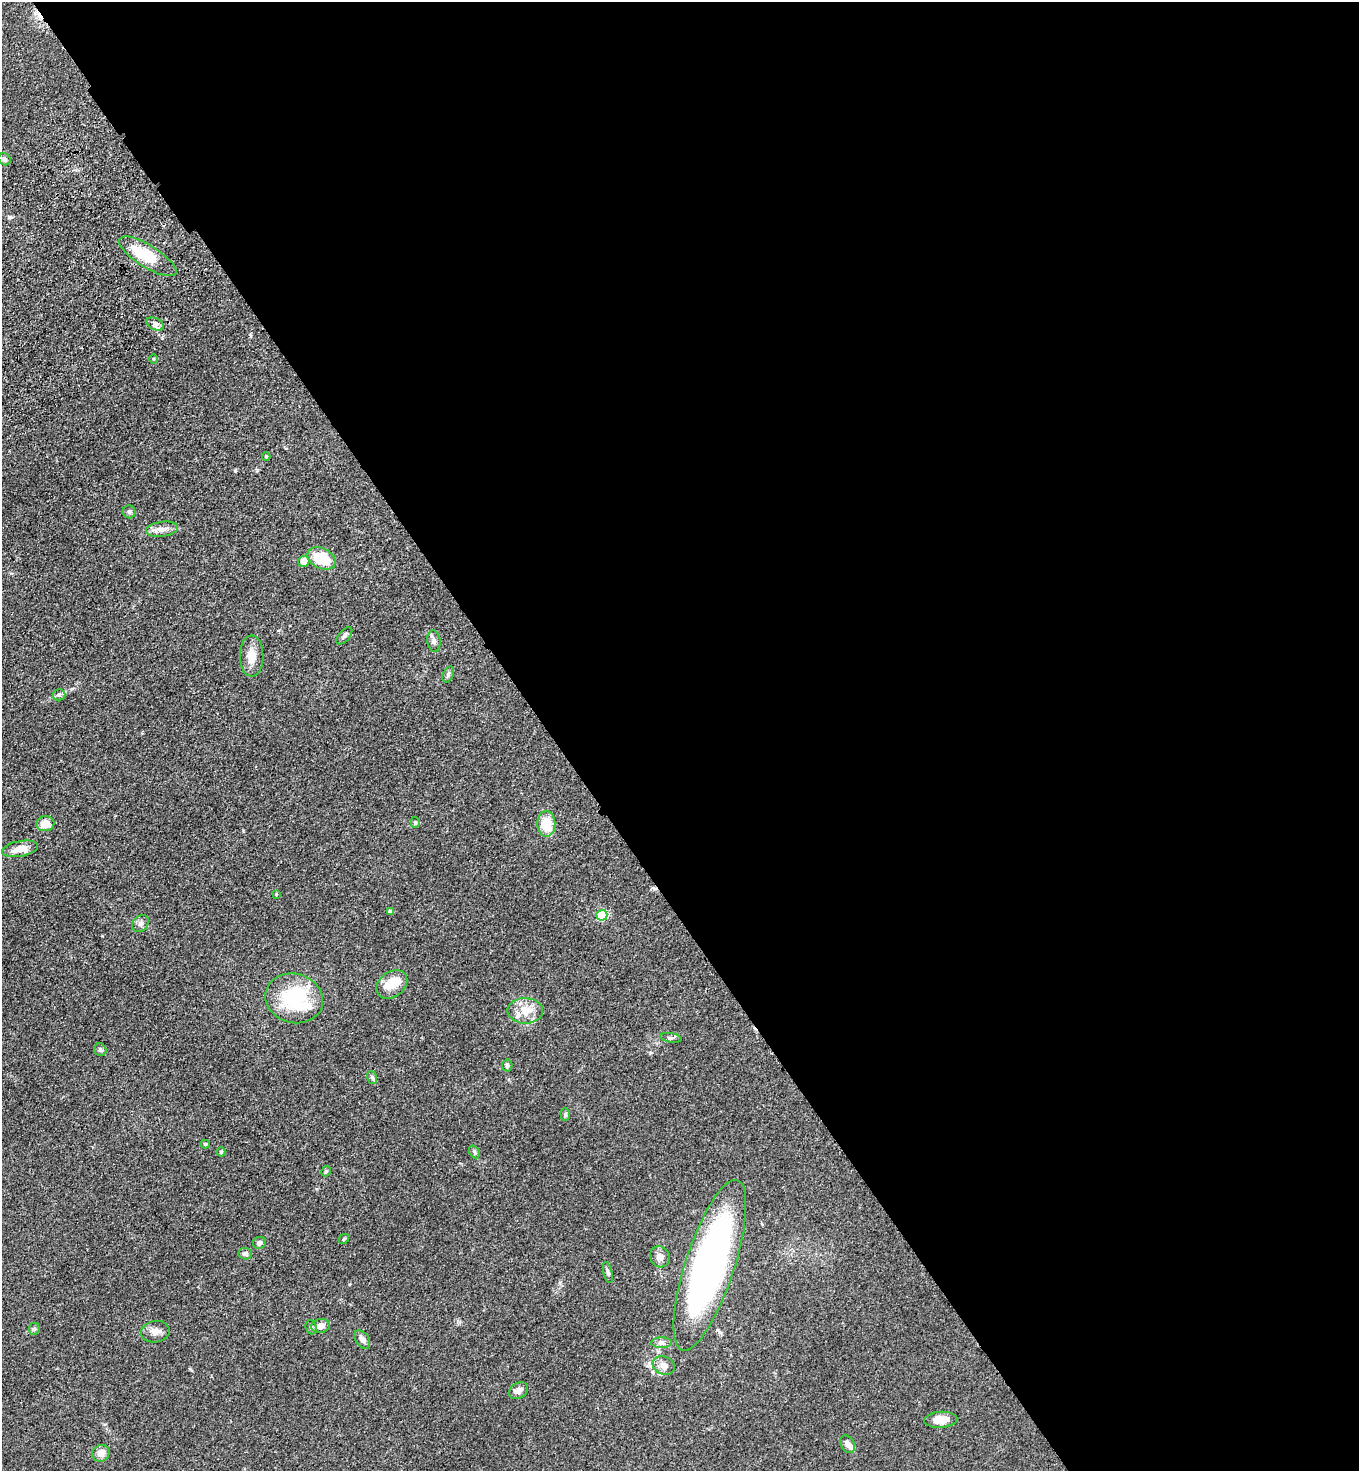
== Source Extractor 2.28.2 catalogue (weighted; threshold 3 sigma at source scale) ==
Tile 8 of 4 x 4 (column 4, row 2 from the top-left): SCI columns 4444-5800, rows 3038-4506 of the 6036 x 6074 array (HDU 1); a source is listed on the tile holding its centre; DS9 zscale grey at full resolution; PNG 1361 x 1473 px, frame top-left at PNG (2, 2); each listed source drawn as its Kron ellipse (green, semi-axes under 4 px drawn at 4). Shown black and unused: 60% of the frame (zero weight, under 3 of 4 exposures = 6% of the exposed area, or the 3 px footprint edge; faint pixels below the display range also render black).
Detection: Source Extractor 2.28.2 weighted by HDU 2 'WHT'; one run over the whole footprint, this tile lists its part. Background 0.0845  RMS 0.0065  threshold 0.0292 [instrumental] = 3 sigma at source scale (4.5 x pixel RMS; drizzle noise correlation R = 1.50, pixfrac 1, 0.05/0.05 arcsec/px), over >= 5 px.
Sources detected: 55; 2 inside a brighter object's white glare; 1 cosmic-ray / hot-pixel residue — neither listed nor drawn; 1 inside a brighter listed object's ellipse — not listed separately; the other 51 listed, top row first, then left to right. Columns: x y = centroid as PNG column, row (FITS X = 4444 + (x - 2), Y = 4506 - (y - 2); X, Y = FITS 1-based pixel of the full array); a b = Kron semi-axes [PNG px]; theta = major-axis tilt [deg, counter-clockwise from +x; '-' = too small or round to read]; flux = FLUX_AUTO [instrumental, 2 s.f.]
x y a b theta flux
4 159 6 5 - 1.4
148 256 33 11 -32 24
155 324 9 5 -24 2.3
153 359 5 3 - 0.56
266 457 4 4 - 0.73
129 512 6 6 - 1.3
162 529 16 7 8 4.8
322 558 15 10 -26 21
304 561 5 5 - 8.4
344 636 10 5 49 2
434 641 11 6 -84 2.2
252 656 20 11 -90 8.5
448 674 8 5 65 1.6
59 695 6 6 - 1.3
415 822 5 4 - 1.1
45 824 9 7 7 8.6
546 824 13 9 -88 15
20 849 18 7 11 7.3
276 894 4 3 - 0.66
391 912 4 4 - 2.6
602 915 5 5 - 47
141 923 9 7 46 2.2
392 985 17 12 37 11
294 998 29 24 -16 51
525 1011 18 12 -1 10
671 1038 11 4 -10 1.6
100 1050 6 6 - 1.6
507 1065 6 5 - 1.3
372 1077 6 5 - 1.3
565 1115 6 4 -89 0.99
205 1144 4 4 - 0.85
221 1152 4 4 - 0.83
474 1152 7 5 -60 1.1
326 1171 5 4 - 0.87
344 1239 6 4 46 0.77
259 1243 6 6 - 2.5
245 1254 7 6 - 2.2
660 1257 11 9 -57 4.3
710 1265 89 24 72 280
608 1272 11 4 -77 1.3
321 1326 9 7 13 4.9
311 1327 7 5 -71 1.4
34 1329 6 5 - 1.1
155 1332 14 10 10 4.7
362 1339 10 6 -54 3.8
661 1343 10 5 1 2.2
664 1365 11 9 -27 4.3
519 1391 10 7 36 3.7
941 1420 16 8 4 7.9
848 1444 9 6 -60 4.3
101 1453 9 8 - 4.9